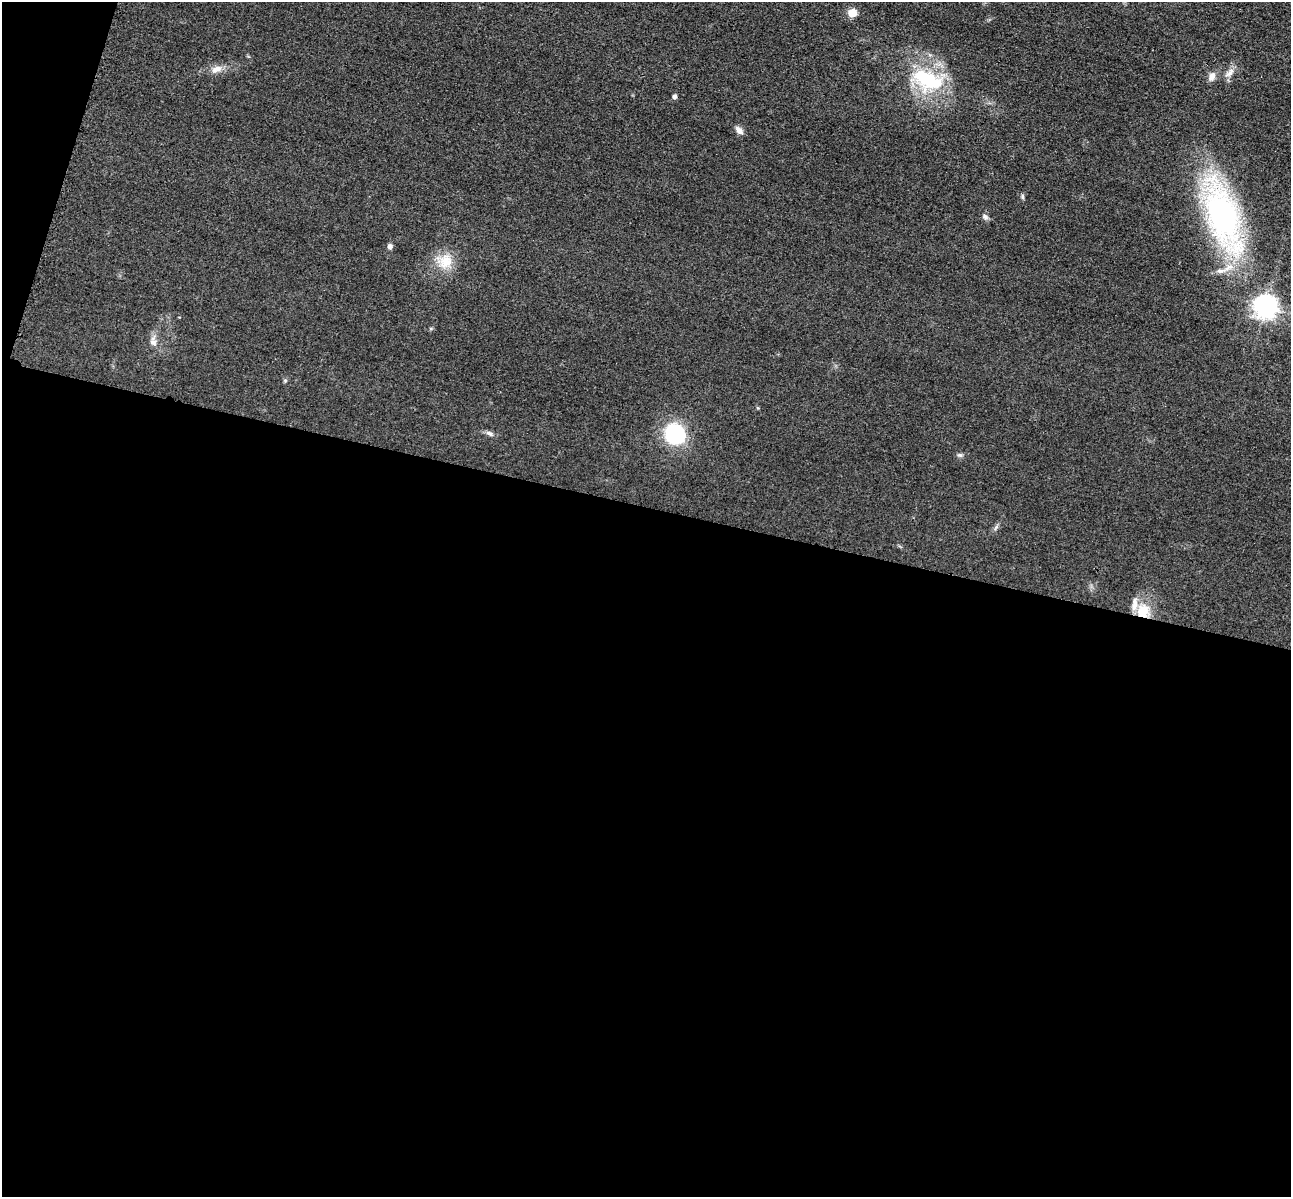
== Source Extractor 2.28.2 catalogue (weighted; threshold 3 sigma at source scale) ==
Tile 13 of 4 x 4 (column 1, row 4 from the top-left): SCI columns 173-1461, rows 396-1590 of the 5350 x 5365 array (HDU 1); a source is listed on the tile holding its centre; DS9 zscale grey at full resolution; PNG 1293 x 1199 px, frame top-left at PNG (2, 2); no overlay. Shown black and unused: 59% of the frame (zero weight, under 3 of 4 exposures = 9% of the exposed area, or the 3 px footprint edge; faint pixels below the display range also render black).
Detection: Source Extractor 2.28.2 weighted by HDU 2 'WHT'; one run over the whole footprint, this tile lists its part. Background 0.0485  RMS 0.0084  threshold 0.0377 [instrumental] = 3 sigma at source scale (4.5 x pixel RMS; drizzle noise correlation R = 1.50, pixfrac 1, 0.05/0.05 arcsec/px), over >= 5 px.
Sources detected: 21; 2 inside a brighter listed object's ellipse — not listed separately; the other 19 listed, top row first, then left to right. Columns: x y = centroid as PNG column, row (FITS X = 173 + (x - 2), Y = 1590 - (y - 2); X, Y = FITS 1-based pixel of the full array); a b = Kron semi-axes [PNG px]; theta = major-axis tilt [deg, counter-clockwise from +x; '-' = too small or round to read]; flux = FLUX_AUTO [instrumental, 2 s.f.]
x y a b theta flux
852 13 5 5 - 24
216 69 17 8 19 6.3
1230 73 18 7 45 4.9
1212 77 11 7 67 4.9
928 80 45 24 -22 63
675 96 4 4 - 2.9
739 130 12 7 -47 4
1022 196 8 4 -89 1.3
1223 216 88 34 -72 220
985 217 8 7 - 2.4
390 246 7 6 - 2.4
445 261 21 19 50 18
1266 306 8 8 - 600
153 342 14 9 -71 5.2
490 433 13 5 -27 2.7
675 434 19 18 - 60
960 455 7 6 - 1.7
996 528 9 3 45 1.5
1143 611 19 16 80 18
Overlapping masked pixels (flux is a lower limit): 1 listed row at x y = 1143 611